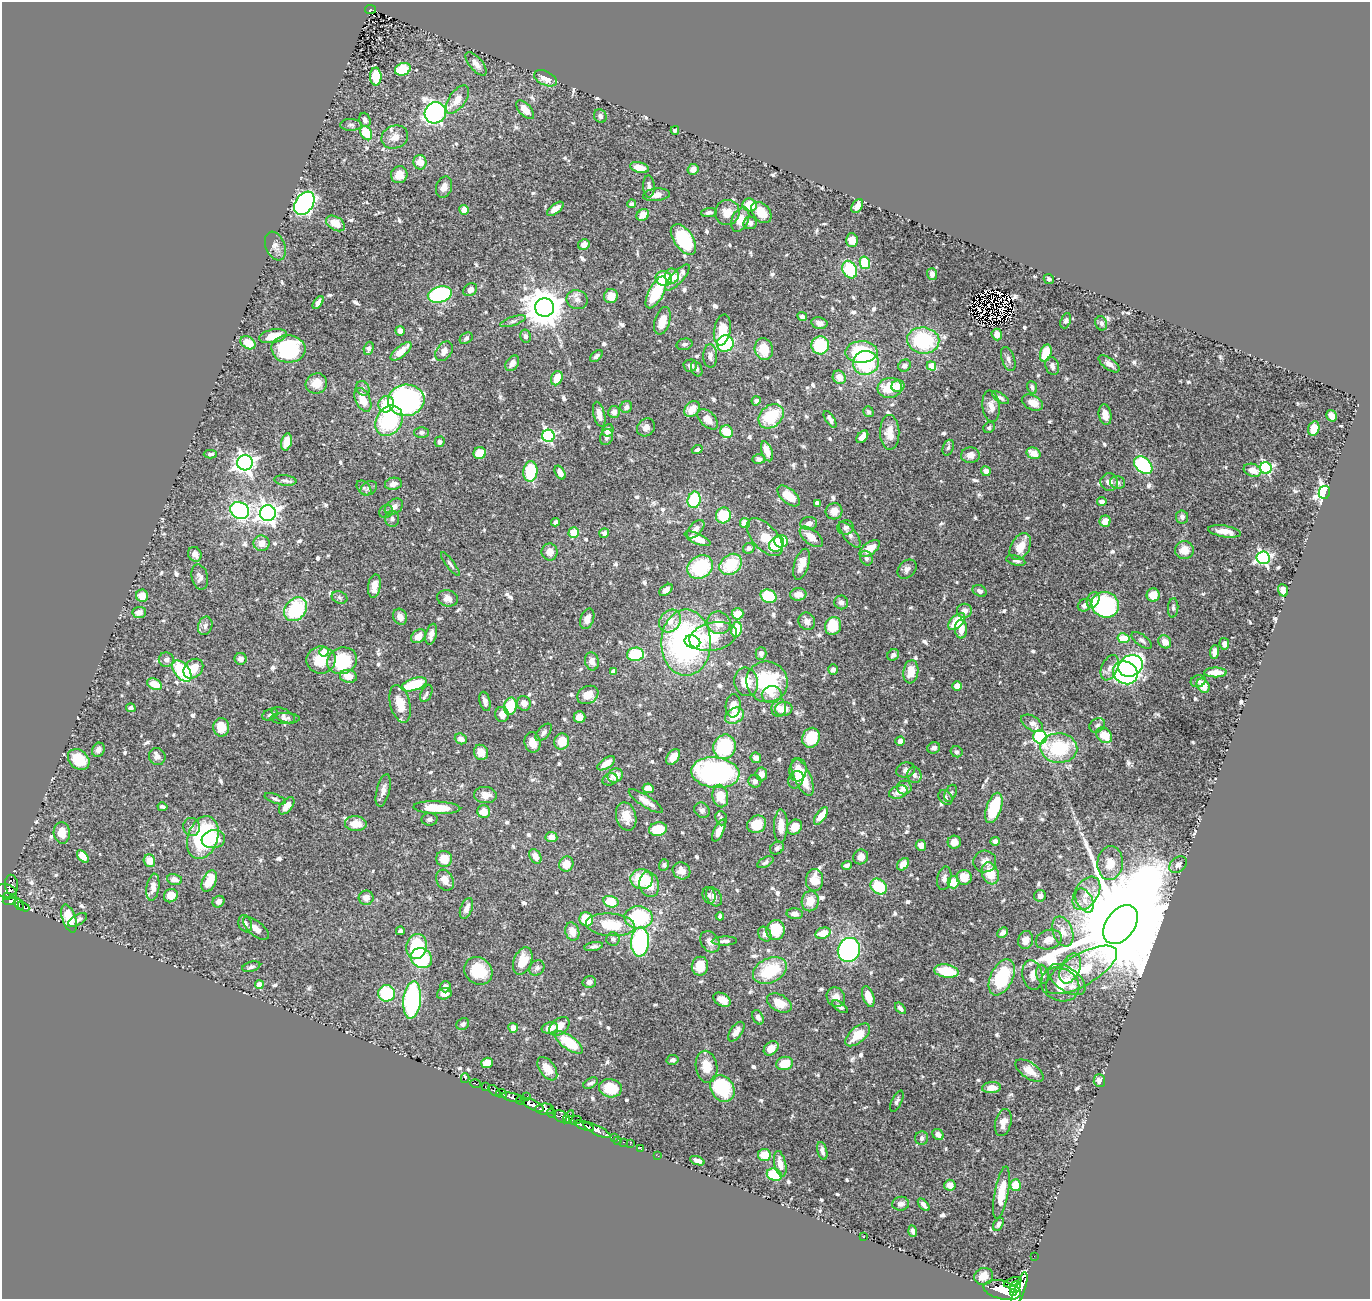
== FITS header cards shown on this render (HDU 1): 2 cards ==
NAXIS1  =                 1368
NAXIS2  =                 1297

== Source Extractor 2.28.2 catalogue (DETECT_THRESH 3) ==
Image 1368 x 1297 px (HDU 1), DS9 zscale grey, 1 PNG px = 1 image px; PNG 1372 x 1301 px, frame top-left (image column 1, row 1297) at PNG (2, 2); each listed source drawn as its Kron ellipse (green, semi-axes under 4 px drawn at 4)
Background 0.623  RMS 0.025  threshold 0.0762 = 3 sigma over >= 5 px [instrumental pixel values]
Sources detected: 784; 9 with non-positive FLUX_AUTO (blend fragments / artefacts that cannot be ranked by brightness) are neither listed nor drawn; of the other 775, the 500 brightest by FLUX_AUTO listed and drawn (275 fainter detections omitted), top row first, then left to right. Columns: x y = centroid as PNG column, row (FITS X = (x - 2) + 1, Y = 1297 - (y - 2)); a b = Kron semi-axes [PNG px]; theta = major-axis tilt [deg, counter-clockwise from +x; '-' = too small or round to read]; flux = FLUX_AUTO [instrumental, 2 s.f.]
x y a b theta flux
371 9 5 3 - 29
476 64 14 6 -50 13
403 69 8 6 22 78
376 77 9 6 -89 57
545 78 12 7 -26 20
457 99 16 8 55 23
525 110 11 6 -47 23
435 113 11 10 - 700
600 116 7 6 - 5
365 120 7 5 -70 7.2
351 125 11 6 -1 4.8
675 130 4 4 - 6.3
366 133 7 5 -61 51
395 137 13 11 23 17
420 162 7 6 - 23
639 168 9 5 -13 21
693 169 5 5 - 9.2
399 175 8 8 - 23
649 186 11 5 -87 7.2
444 187 11 7 69 14
656 195 13 6 6 14
304 203 13 8 56 500
632 204 4 3 - 4.4
750 205 7 6 - 44
857 206 7 5 57 13
555 209 10 4 38 12
464 210 5 4 - 18
727 212 13 12 - 22
761 212 12 8 -46 26
709 213 8 4 5 5.1
643 215 7 5 34 19
740 220 13 8 66 19
335 223 10 6 -31 28
750 223 7 6 - 7.5
683 239 17 9 -55 120
852 240 7 6 - 17
584 244 6 5 - 13
275 246 15 9 -68 11
865 263 6 5 - 84
850 270 9 7 -61 92
932 274 5 5 - 9.2
672 276 7 6 - 16
677 277 17 6 48 20
664 279 8 7 - 73
1049 279 5 4 - 4.4
470 290 7 6 - 8.9
656 292 17 7 63 81
440 294 12 8 13 220
611 296 7 7 - 17
577 300 11 9 -21 10
318 303 7 4 54 7.8
545 307 9 9 - 5100
802 317 5 4 - 5.3
513 321 13 4 18 5.6
662 321 14 7 73 25
1066 321 8 5 69 4.9
819 323 8 5 -11 7
1101 323 7 6 - 6.6
722 330 16 8 80 35
400 331 5 4 - 13
997 334 6 5 - 15
273 336 14 6 12 31
525 336 6 5 - 5
466 338 7 5 35 4.4
923 340 16 13 -9 140
248 343 8 6 -30 32
684 344 8 5 14 5.3
725 344 8 8 - 140
820 345 9 9 - 89
369 348 7 4 72 5.7
288 349 17 14 -4 160
764 349 11 9 -77 40
401 351 13 5 39 23
444 351 11 7 56 9.9
861 352 16 10 1 120
1046 353 9 5 72 53
596 356 7 4 42 4.8
710 356 11 7 -89 9.2
1008 359 12 6 -71 7.4
512 363 8 6 57 9.2
866 363 13 12 - 110
1109 364 12 5 -35 9.5
690 365 7 6 - 6.7
904 366 6 5 - 7.4
931 366 5 4 - 39
1052 366 9 6 -76 7.3
697 369 8 5 -66 4.5
839 377 7 6 - 16
557 378 7 5 65 29
316 383 11 10 - 22
898 386 6 6 - 24
1032 387 6 4 -69 5.2
363 388 8 6 -54 4.6
890 388 12 10 8 47
1001 398 9 4 -33 4.5
363 400 13 7 -65 30
406 400 18 15 6 390
756 401 5 4 - 5.3
1032 403 11 7 -25 22
386 404 8 7 - 49
991 406 16 8 -82 14
626 407 6 5 - 6.1
692 409 9 6 47 23
614 412 6 6 - 12
868 412 6 5 - 4.9
599 414 13 5 -76 15
1105 415 10 6 -79 15
771 416 14 10 41 76
1332 416 6 4 -59 21
708 419 12 7 -45 18
830 419 9 4 -57 7
389 421 16 12 58 150
646 427 9 8 - 10
989 427 6 5 - 4.7
1314 429 7 5 68 27
608 430 6 5 - 17
421 432 7 5 1 5.1
727 432 6 6 - 39
890 432 17 9 -89 26
548 436 6 6 - 240
606 437 8 6 71 5.1
862 437 7 4 50 12
286 442 9 5 76 23
440 442 5 5 - 5.3
948 448 8 5 70 4.4
697 449 5 4 - 4.4
767 451 10 5 -71 17
480 453 6 6 - 34
1034 453 7 5 -22 21
210 454 6 4 2 5.2
970 455 9 8 - 13
759 459 6 4 -3 5.8
245 463 8 7 - 950
1143 465 10 7 -40 170
1266 468 6 5 - 230
1252 470 9 6 -17 18
986 471 5 4 - 15
530 472 10 7 86 92
560 473 7 4 -59 9.7
285 481 11 5 -7 6.4
1109 482 9 8 - 11
1118 482 7 6 - 5.6
393 484 8 6 10 9.8
364 488 8 6 -45 4.8
369 488 9 6 33 5.1
1324 492 6 5 - 400
789 496 13 7 -41 31
694 500 8 6 77 77
1102 502 5 4 - 9.8
817 503 4 3 - 8.2
394 507 10 7 35 11
240 510 10 8 -32 330
834 511 8 8 - 16
386 512 7 6 - 4.8
268 513 8 8 - 1000
723 515 8 7 - 58
1182 517 6 6 - 7.4
392 519 8 7 - 6.4
1105 521 6 5 - 18
555 522 4 3 - 5.3
745 523 5 5 - 23
809 523 8 6 7 9.8
846 527 8 7 - 5.7
696 529 11 6 48 9.3
1224 531 16 5 -9 20
574 533 5 5 - 36
604 533 5 4 - 5.9
850 534 16 6 -53 9.1
765 537 23 12 -47 46
811 537 13 7 -39 22
698 539 14 5 -24 29
781 541 7 6 - 40
261 543 8 8 - 16
777 544 8 6 45 58
1020 547 14 9 60 24
749 548 6 5 - 5
870 548 12 6 35 30
1184 550 9 9 - 23
549 552 8 8 - 13
195 554 7 6 - 11
866 558 7 6 - 4.9
1263 558 6 6 - 390
1016 561 10 5 -14 5.7
450 564 14 4 -53 4.9
731 564 12 9 39 69
802 564 16 7 73 18
700 567 13 11 36 110
907 569 11 8 46 7.8
200 577 13 8 -77 8.9
374 586 12 6 82 17
666 590 7 5 39 8.3
1283 590 6 5 - 20
980 591 7 5 -30 5.9
798 594 8 6 3 13
1153 595 6 6 - 29
142 596 6 6 - 21
768 596 8 6 -25 60
339 597 8 6 -21 4.5
447 598 10 8 -14 13
1093 600 8 6 66 16
841 602 7 6 - 6.8
1085 605 7 6 - 10
1105 605 14 12 -25 220
1173 608 10 5 86 5.1
296 609 13 10 52 120
964 611 7 7 - 11
139 612 7 5 5 11
738 614 6 5 - 30
400 617 8 6 -64 12
587 619 10 6 71 11
670 621 12 10 51 20
807 621 9 8 - 9.4
957 622 10 6 44 49
719 623 12 11 - 21
205 626 9 7 71 7.7
833 626 9 8 - 54
736 629 8 5 80 45
961 629 9 6 -89 17
431 634 10 5 75 10
418 636 8 6 38 18
713 637 24 14 13 110
1123 638 6 5 - 43
1142 640 12 5 -36 5.9
692 642 8 6 -21 62
1165 642 7 6 - 19
686 643 33 24 90 410
1224 644 6 4 -78 6.4
324 652 5 4 - 31
1215 652 7 4 88 13
761 653 6 5 - 7.1
635 654 8 6 8 91
893 655 6 5 - 6.3
241 659 6 6 - 9
166 660 7 7 - 7.4
321 660 14 13 - 47
342 661 15 13 26 110
592 661 9 7 -75 11
1130 666 12 10 27 550
1110 668 13 8 65 12
193 669 11 8 45 29
833 669 5 5 - 7.2
182 671 12 7 -51 120
613 671 4 4 - 6.2
911 672 12 7 82 24
1215 672 11 5 1 20
1125 673 13 11 -31 450
348 676 8 6 -13 20
1198 681 7 6 - 4.8
746 682 14 12 -78 29
767 682 21 20 - 130
154 684 8 5 -25 30
414 684 13 6 18 85
957 686 5 5 - 12
1203 686 7 6 - 24
426 693 9 5 64 4.5
772 694 10 8 11 11
588 695 11 8 29 21
485 701 10 5 -76 6.6
524 703 7 6 - 13
400 704 19 9 -75 30
510 706 8 6 77 54
733 706 12 7 87 15
131 708 5 4 - 6.5
779 708 9 7 82 12
784 709 8 7 - 20
502 714 7 7 - 13
270 715 8 5 24 4.4
283 715 13 6 -27 5.5
735 716 10 7 28 38
579 717 6 5 - 19
285 719 14 5 0 6.2
1032 723 12 7 -33 10
1097 725 8 6 34 4.8
221 727 9 8 - 22
544 732 10 5 48 6.4
1104 735 9 6 -44 35
1040 737 7 6 - 300
811 738 10 8 68 55
461 739 6 5 - 9.9
900 741 5 4 - 8.1
532 742 10 8 -79 18
562 742 8 7 - 34
725 747 12 11 - 110
934 748 6 5 - 6.4
1059 748 18 14 -2 110
98 750 7 6 - 7.8
481 752 8 7 - 20
956 752 6 5 - 4.3
157 757 9 8 - 9.2
673 757 9 5 52 21
756 758 5 5 - 9.4
79 759 12 9 -41 44
606 763 10 5 34 19
798 770 11 8 82 23
906 770 9 7 19 7
715 773 24 15 -6 330
761 774 6 6 - 12
615 775 8 6 30 23
914 775 8 7 - 7.5
803 777 20 8 -66 41
610 779 8 6 14 4.8
796 780 9 7 59 9.6
755 781 6 6 - 7.3
904 787 7 7 - 11
648 788 5 5 - 15
383 790 17 6 76 10
898 792 10 6 19 15
951 793 9 5 65 4.4
485 795 11 8 -7 17
720 796 11 8 -79 33
945 797 8 6 -48 4.7
275 799 11 4 -20 4.8
646 801 20 6 -33 17
287 806 10 5 51 15
162 807 5 3 - 4.8
437 808 23 6 -3 51
994 808 16 7 71 75
702 810 8 7 - 5.9
484 812 6 6 - 24
821 816 10 5 54 24
626 817 14 10 -75 22
721 818 7 5 -71 5.3
429 819 8 6 4 4.9
356 824 11 7 -5 25
757 824 10 8 31 35
781 826 16 7 89 22
191 827 9 8 - 6.2
795 827 8 7 - 24
658 829 9 6 9 48
719 830 12 5 64 17
62 833 11 8 -84 23
551 837 6 5 - 17
203 838 22 14 71 170
213 839 12 9 8 33
995 841 5 4 - 7.3
954 842 6 6 - 17
921 845 5 5 - 12
777 848 7 6 - 4.6
83 856 7 4 -48 22
535 856 8 5 -60 15
861 857 7 7 - 13
444 859 8 8 - 25
149 861 6 5 - 22
985 861 11 11 - 12
765 862 9 4 29 4.8
1110 863 17 12 84 25
566 864 8 7 - 23
903 864 7 5 46 17
664 865 5 5 - 4.3
847 865 5 4 - 6.1
1178 865 10 7 40 8.4
682 871 9 8 - 14
990 873 11 8 -70 36
964 877 7 7 - 24
944 878 12 7 78 8.1
174 879 7 5 -15 12
642 879 11 10 - 65
445 880 11 8 -62 16
814 880 11 8 89 28
209 881 11 6 66 42
953 882 6 6 - 32
11 885 10 6 -85 160
649 885 12 10 -77 29
153 887 14 6 81 14
879 887 9 7 -42 69
6 891 11 7 -21 270
1086 893 18 11 58 25
709 895 8 6 -73 5.5
171 896 7 6 - 24
1040 896 6 6 - 9.6
8 897 4 4 - 240
714 897 10 7 -60 11
366 898 7 7 - 13
1084 900 13 7 -62 12
10 901 7 4 8 200
810 901 10 8 78 24
219 902 6 5 - 6.5
611 902 8 5 -16 47
19 904 6 3 -60 100
23 907 6 3 -27 87
466 908 11 6 68 12
795 914 8 5 -3 9.1
720 916 4 4 - 6.6
639 917 14 11 -4 130
69 919 14 6 -72 45
586 919 7 6 - 57
77 920 10 5 30 6.4
245 924 9 6 -71 7.5
610 925 25 11 -4 58
1120 925 22 14 54 81000
256 928 15 7 -39 12
776 930 10 9 - 52
400 931 4 4 - 5
572 931 9 7 -74 18
1063 932 15 9 -69 21
823 933 8 5 21 34
1003 933 6 4 44 7
765 934 8 6 -56 7.9
613 939 6 6 - 5.8
1049 939 13 9 18 18
1026 940 9 7 74 14
724 941 12 4 2 6.5
640 942 15 9 86 260
710 942 11 8 -57 12
417 946 12 10 78 120
594 946 9 4 11 5.2
849 950 12 11 - 360
421 958 11 9 -34 110
523 961 14 8 68 33
700 966 9 8 - 31
251 967 9 5 16 4.9
537 968 8 7 - 5.4
1070 968 16 9 65 21
770 970 18 12 25 81
1081 970 40 15 30 90
478 971 15 13 -42 52
946 971 12 6 -10 62
1042 974 9 6 -77 8.9
1032 975 15 10 -80 15
1002 977 19 11 64 110
1067 980 21 11 -36 28
589 982 6 6 - 6.7
1060 984 20 16 -25 56
259 985 4 4 - 30
445 987 5 5 - 7.8
387 993 8 8 - 99
444 994 7 5 15 11
836 997 10 9 - 13
868 997 11 5 -71 28
412 1000 19 9 85 210
722 1000 9 6 -31 18
779 1003 13 8 -29 26
840 1007 9 4 -36 5.7
900 1008 7 4 -47 6.2
758 1017 8 5 -64 7.4
463 1024 6 5 - 6.5
559 1026 11 7 39 19
513 1028 5 5 - 13
550 1028 8 5 14 14
736 1032 11 6 55 14
858 1035 15 7 41 32
569 1042 17 6 -36 68
771 1048 8 6 41 22
672 1060 6 5 - 5.2
487 1063 6 5 - 25
785 1063 8 6 13 41
707 1067 16 10 -81 32
547 1069 13 7 -54 22
1029 1071 16 8 -34 22
465 1078 5 3 - 6.1
1099 1081 6 6 - 10
591 1083 8 5 30 5.4
475 1084 5 2 - 6.5
485 1087 4 3 - 31
610 1088 11 9 -12 36
722 1088 14 11 -54 120
991 1088 9 5 5 21
494 1091 7 3 -40 110
502 1094 5 3 - 94
512 1097 10 4 -14 760
527 1097 3 2 - 94
520 1100 4 3 - 340
897 1101 11 5 63 5
532 1105 12 5 -25 1500
545 1109 9 5 0 570
551 1113 5 3 - 190
562 1117 9 5 -31 460
568 1117 7 3 57 130
574 1120 8 4 3 200
1003 1123 14 8 75 16
584 1126 10 4 -20 1000
597 1130 15 4 -26 640
938 1134 6 5 - 9.4
614 1137 3 2 - 18
922 1138 7 6 - 5.2
618 1140 2 2 - 9
623 1142 3 2 - 21
630 1144 2 2 - 6
641 1149 2 2 - 9.1
822 1151 9 5 -76 7.6
764 1155 6 6 - 27
658 1156 3 2 - 5.1
697 1161 7 4 -21 8.7
780 1164 13 5 -78 16
774 1175 8 6 -23 74
950 1185 5 5 - 15
1016 1185 6 5 - 37
1001 1193 26 7 79 38
901 1204 8 7 - 8.5
924 1205 7 4 -49 6.1
998 1224 7 4 57 4.7
913 1231 6 4 -71 6.2
863 1237 3 2 - 4.3
1034 1256 2 2 - 6.4
984 1276 9 8 - 22
1013 1282 9 4 17 390
1015 1287 6 5 - 1100
1002 1290 19 9 -13 2700
1019 1291 20 5 69 2400
1013 1293 3 3 - 700
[275 fainter detections neither listed nor drawn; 9 non-positive-flux detections neither listed nor drawn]